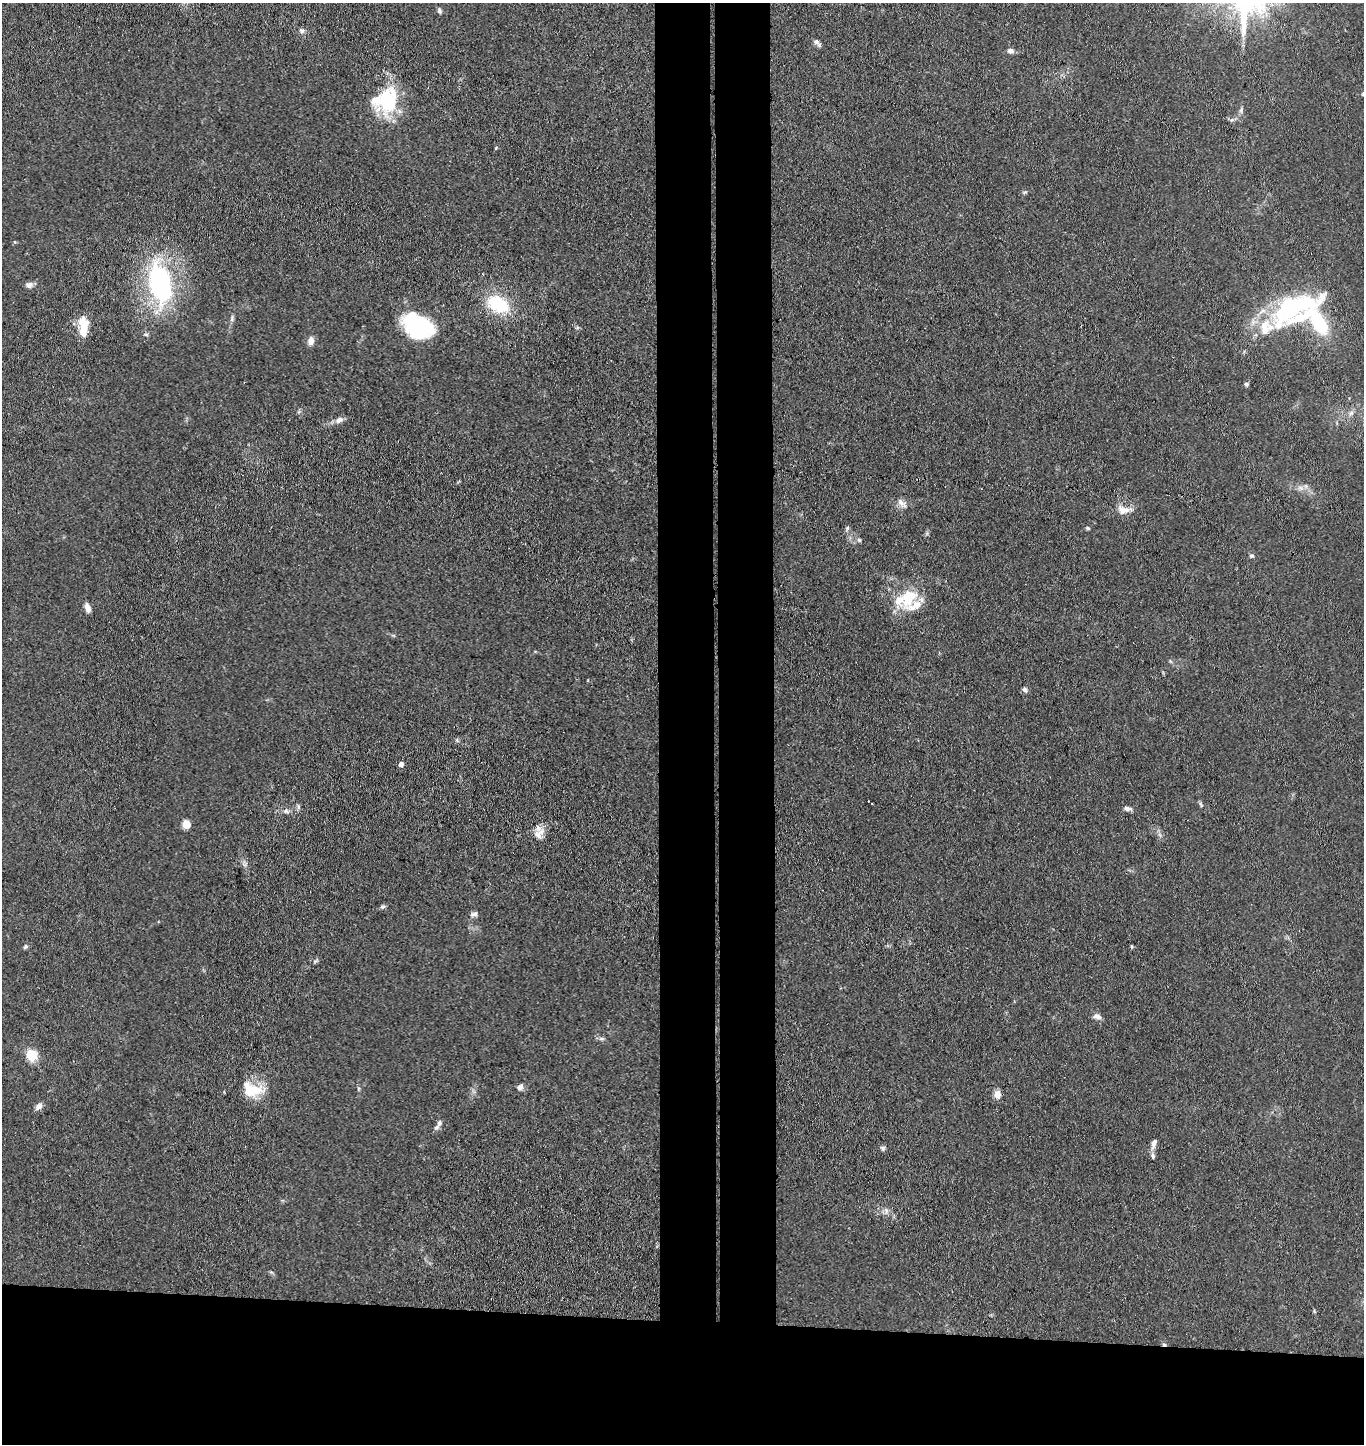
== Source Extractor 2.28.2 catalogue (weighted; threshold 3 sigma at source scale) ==
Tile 8 of 3 x 3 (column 2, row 3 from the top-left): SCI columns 1521-2882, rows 4-1445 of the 4410 x 4332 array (HDU 1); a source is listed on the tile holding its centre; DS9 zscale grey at full resolution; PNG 1366 x 1446 px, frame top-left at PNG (2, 3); no overlay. Shown black and unused: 16% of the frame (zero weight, under 3 of 4 exposures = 5% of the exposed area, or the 3 px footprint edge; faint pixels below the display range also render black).
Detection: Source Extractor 2.28.2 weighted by HDU 2 'WHT'; one run over the whole footprint, this tile lists its part. Background 0.089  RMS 0.0074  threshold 0.0333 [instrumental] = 3 sigma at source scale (4.5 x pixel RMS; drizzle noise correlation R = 1.50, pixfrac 1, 0.05/0.05 arcsec/px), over >= 5 px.
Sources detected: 74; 4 inside a brighter object's white glare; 1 cosmic-ray / hot-pixel residue — not listed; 8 inside a brighter listed object's ellipse — not listed separately; the other 61 listed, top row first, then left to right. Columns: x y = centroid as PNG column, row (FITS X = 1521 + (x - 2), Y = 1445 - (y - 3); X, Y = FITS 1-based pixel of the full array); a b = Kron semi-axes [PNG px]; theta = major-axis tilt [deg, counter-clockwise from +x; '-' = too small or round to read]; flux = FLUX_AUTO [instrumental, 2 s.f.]
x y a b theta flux
439 11 8 6 -72 1.8
302 31 7 6 - 2.1
817 43 11 5 -52 2.6
1011 51 7 6 - 3.4
1363 94 5 4 - 0.9
387 101 35 25 82 48
1241 110 9 5 74 2
1232 120 7 5 22 1.8
496 148 5 3 - 0.71
1025 192 7 4 11 1.2
160 283 39 19 -76 140
29 285 9 7 4 3.3
498 304 19 13 -27 47
1295 304 42 22 -14 54
232 318 11 3 81 1.9
1319 323 51 17 -75 71
83 328 20 8 88 21
1265 328 27 14 86 20
419 331 38 15 -33 48
146 334 7 5 -20 1.3
311 341 11 7 76 4.5
1246 384 5 5 - 1.6
1351 413 7 6 - 2.4
339 420 11 7 23 4
1300 488 10 6 -27 3.7
902 503 16 8 -44 5
1124 510 23 10 -3 8.8
847 528 7 4 64 1.6
1088 528 6 4 -22 1.1
927 533 7 4 72 1.3
859 540 6 5 - 1.4
1251 556 6 5 - 1.5
909 595 18 14 -1 20
87 607 11 6 -72 4.6
1025 690 8 6 -62 2
401 764 4 4 - 4
1201 805 8 4 -63 1.5
299 807 7 4 -89 1.5
1128 809 11 5 -10 2.8
286 811 9 7 -33 2.6
186 824 10 8 -65 5.9
539 834 17 13 61 7.7
244 864 7 4 -19 1.5
382 907 7 5 2 1.5
474 914 11 6 20 2.6
25 947 6 5 - 1.4
316 961 10 3 50 1.2
1097 1016 10 7 -23 3.7
602 1039 8 5 -6 1.8
32 1055 10 9 - 19
520 1087 9 6 50 3
252 1090 27 16 -17 24
997 1094 9 7 -86 6.3
38 1106 9 6 44 4.1
439 1123 10 7 74 2.9
1154 1143 12 6 71 4.4
883 1148 7 6 - 1.7
1153 1156 9 6 -82 2.3
886 1211 10 6 -83 3
271 1272 6 4 -42 1.1
1314 1311 5 4 - 0.83
Isophote crosses this tile's border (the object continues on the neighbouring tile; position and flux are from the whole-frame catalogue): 1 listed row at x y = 1363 94